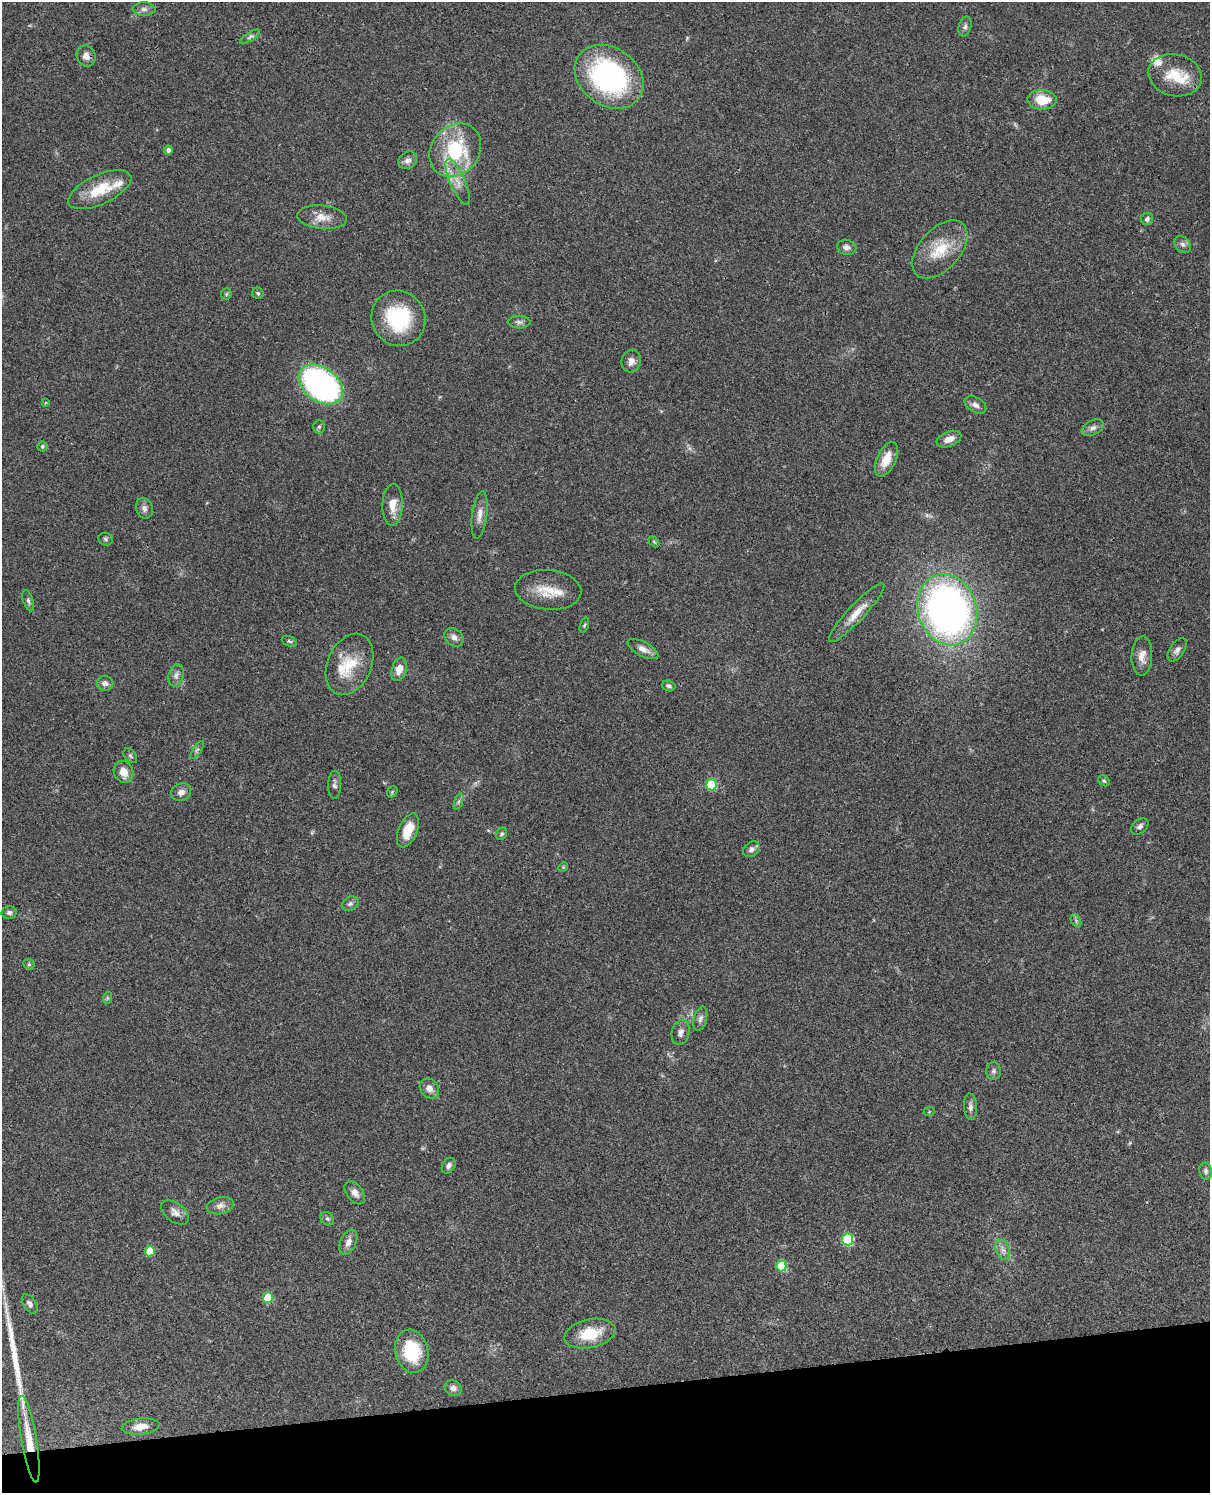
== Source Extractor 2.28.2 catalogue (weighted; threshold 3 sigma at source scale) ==
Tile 10 of 4 x 3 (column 2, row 3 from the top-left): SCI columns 1329-2536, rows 284-1774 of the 5072 x 4926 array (HDU 1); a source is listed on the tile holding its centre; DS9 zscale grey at full resolution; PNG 1212 x 1495 px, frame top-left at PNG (2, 2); each listed source drawn as its Kron ellipse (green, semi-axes under 4 px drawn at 4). Shown black and unused: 7% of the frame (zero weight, under 3 of 4 exposures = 6% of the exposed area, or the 3 px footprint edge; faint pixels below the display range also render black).
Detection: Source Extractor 2.28.2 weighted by HDU 2 'WHT'; one run over the whole footprint, this tile lists its part. Background 0.0831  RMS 0.0061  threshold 0.0275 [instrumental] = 3 sigma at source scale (4.5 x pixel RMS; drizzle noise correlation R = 1.50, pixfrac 1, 0.05/0.05 arcsec/px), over >= 5 px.
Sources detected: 99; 1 long thin detection or spike segment (spike, bleed or trail) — neither listed nor drawn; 5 inside a brighter listed object's ellipse — not listed separately; the other 93 listed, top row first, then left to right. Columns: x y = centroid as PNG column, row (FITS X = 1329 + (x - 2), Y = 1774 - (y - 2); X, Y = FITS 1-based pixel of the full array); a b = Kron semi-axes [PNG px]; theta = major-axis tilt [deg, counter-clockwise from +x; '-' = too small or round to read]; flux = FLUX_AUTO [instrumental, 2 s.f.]
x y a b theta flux
144 9 11 7 -1 2.6
965 27 10 6 76 1.8
250 37 11 3 32 1.4
86 56 11 9 -66 4.2
1175 75 27 21 -13 17
609 77 37 29 -36 110
1042 100 14 10 -1 14
168 150 4 4 - 1.8
455 150 28 23 50 46
408 160 10 8 36 3.2
458 182 25 7 -67 7.4
100 190 34 14 25 21
322 217 25 11 -5 8.4
1147 219 6 6 - 1.8
1183 244 9 7 -45 2.2
847 247 10 7 -11 2.7
940 249 34 20 48 22
258 293 6 5 - 1.1
226 294 6 5 - 0.97
398 318 28 26 -60 42
519 322 11 6 -1 2
631 361 11 9 74 3.8
321 384 25 16 -37 150
45 403 4 3 - 0.51
975 405 12 7 -32 3
319 427 6 5 - 1.2
1093 428 11 7 26 2.8
949 439 13 7 21 5.1
42 446 5 5 - 0.95
886 459 18 9 65 11
393 505 20 10 88 8.3
144 508 10 8 -70 2.7
480 515 24 7 83 4.9
106 539 7 6 - 1.3
654 542 6 4 -45 0.68
548 590 33 20 -5 15
28 601 11 5 -72 1.6
947 610 36 29 -71 300
857 613 39 8 47 9.5
584 625 8 4 71 0.81
454 637 10 8 -42 3.1
289 641 8 5 -20 1.1
643 649 17 7 -27 4.2
1177 650 13 7 57 2.7
1142 656 19 10 87 6
350 664 32 22 66 21
399 669 12 7 73 5.8
176 675 11 7 73 2.8
105 683 8 7 - 2.7
669 686 7 5 -18 1.5
197 750 10 4 58 1.5
130 756 8 5 -51 1.2
123 772 11 9 -64 6.5
1104 781 6 5 - 0.95
334 785 14 6 88 2
711 785 5 5 - 25
181 792 10 8 26 3.2
392 792 6 4 49 0.82
458 802 8 3 71 1.1
1140 826 10 7 39 2.1
408 830 18 9 67 11
502 834 6 5 - 1.1
751 849 9 7 39 2.4
563 867 5 4 - 0.74
350 904 8 6 26 1.8
9 913 7 6 - 1.7
1076 921 7 4 -57 1.1
29 964 6 5 - 0.85
107 998 6 3 72 0.73
700 1019 12 6 76 2.4
681 1032 13 8 75 3
993 1071 9 7 -90 1.9
429 1088 11 9 -49 4.3
970 1107 13 6 -86 2.5
929 1112 6 3 20 0.64
449 1166 8 6 59 2.4
1206 1171 8 6 -80 1.8
355 1193 13 8 -53 4
220 1206 14 8 13 3.9
175 1212 16 9 -37 3.9
327 1219 7 6 - 1.4
847 1239 6 5 - 43
348 1242 13 8 65 3.9
1003 1250 11 6 -68 3
150 1251 5 5 - 16
781 1266 5 5 - 23
268 1298 5 5 - 21
30 1304 11 6 -57 2.4
590 1334 26 14 12 19
412 1351 22 16 -75 28
453 1388 9 7 -27 2.4
141 1426 19 8 7 7.2
29 1439 44 7 -80 16
Overlapping masked pixels (flux is a lower limit): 2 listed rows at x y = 86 56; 29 1439